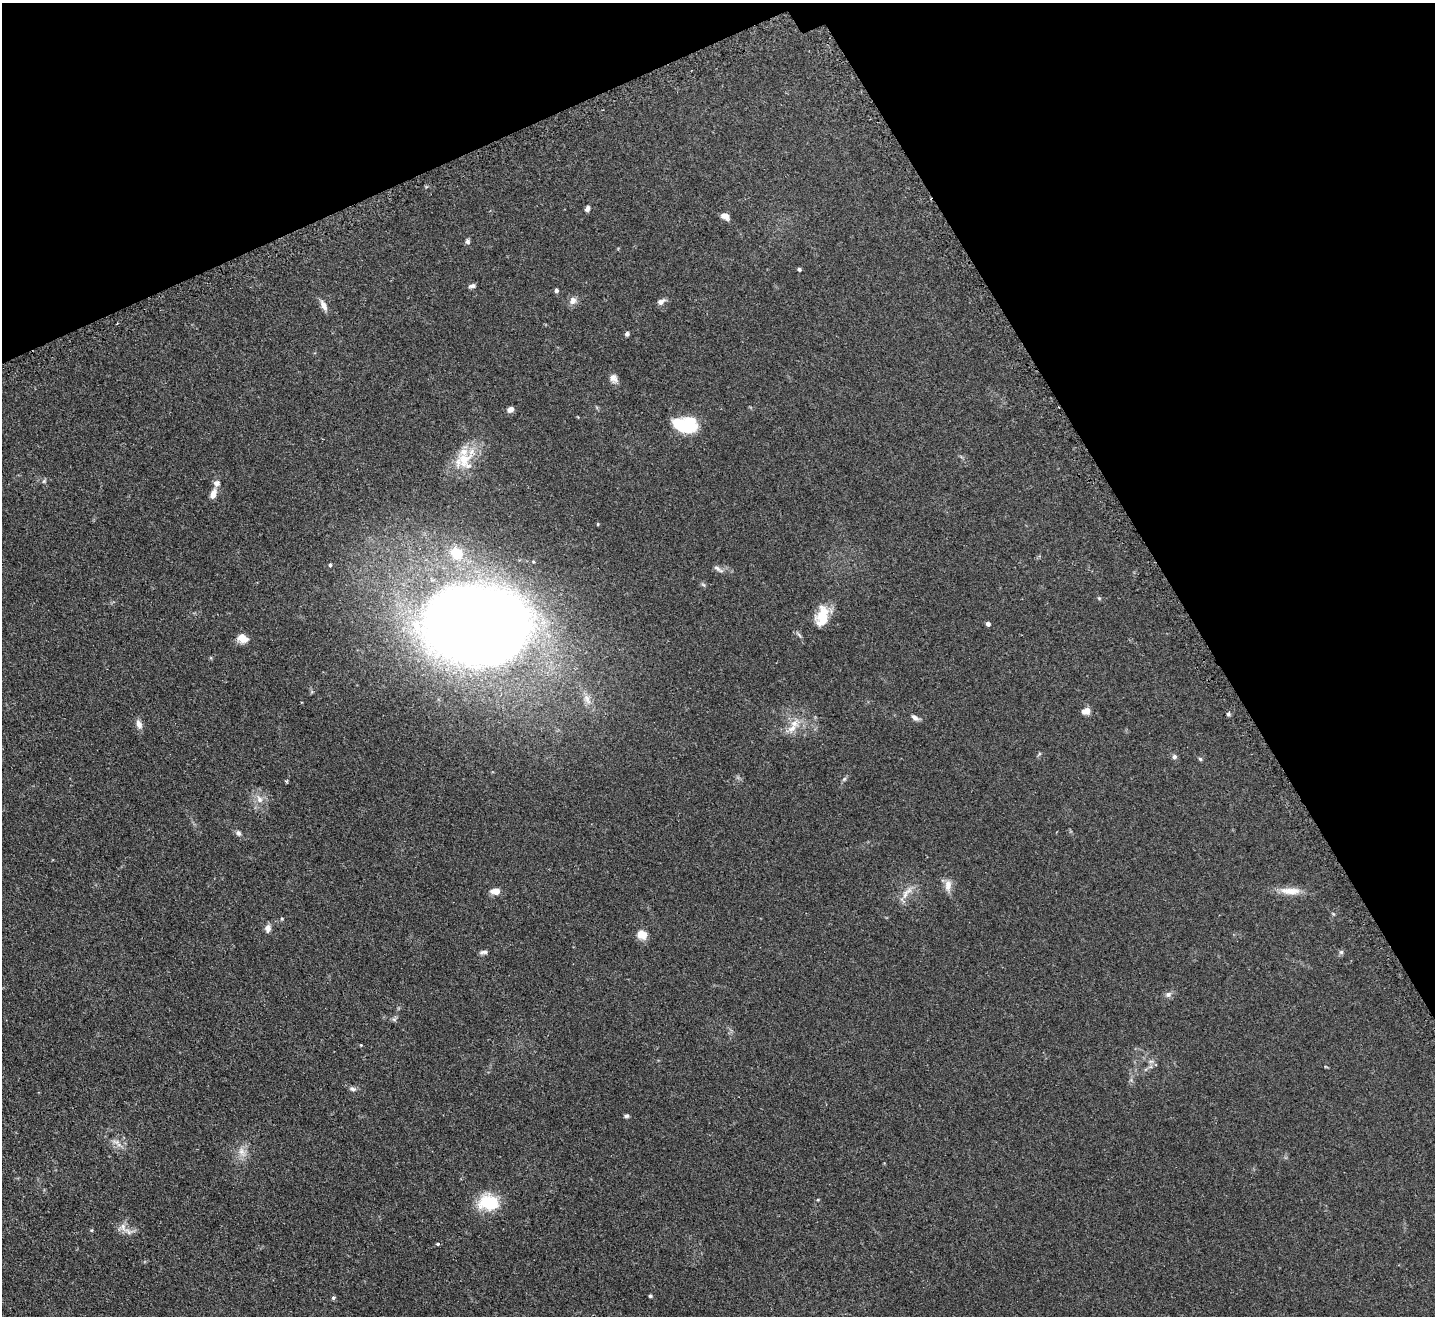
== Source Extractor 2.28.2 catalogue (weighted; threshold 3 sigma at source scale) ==
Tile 3 of 4 x 4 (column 3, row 1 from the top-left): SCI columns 2901-4333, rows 4142-5455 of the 5799 x 5790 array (HDU 1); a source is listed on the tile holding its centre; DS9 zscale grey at full resolution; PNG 1437 x 1318 px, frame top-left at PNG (2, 3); no overlay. Shown black and unused: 24% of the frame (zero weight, under 2 of 3 exposures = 4% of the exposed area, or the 3 px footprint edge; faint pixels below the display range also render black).
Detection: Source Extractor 2.28.2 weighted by HDU 2 'WHT'; one run over the whole footprint, this tile lists its part. Background 0.11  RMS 0.0074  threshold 0.0335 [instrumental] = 3 sigma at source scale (4.5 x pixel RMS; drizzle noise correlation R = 1.50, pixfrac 1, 0.05/0.05 arcsec/px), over >= 5 px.
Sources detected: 65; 2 inside a brighter listed object's ellipse — not listed separately; the other 63 listed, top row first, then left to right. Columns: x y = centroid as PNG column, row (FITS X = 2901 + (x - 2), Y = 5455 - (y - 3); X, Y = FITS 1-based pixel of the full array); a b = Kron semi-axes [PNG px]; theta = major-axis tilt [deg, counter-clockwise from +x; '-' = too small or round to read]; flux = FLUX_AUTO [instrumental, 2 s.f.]
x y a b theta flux
587 209 7 5 66 2.2
725 216 9 6 -29 4.5
467 241 6 5 - 2
799 269 4 3 - 1.2
472 286 9 5 12 2
556 290 4 4 - 1.8
573 301 11 9 55 3.9
661 302 10 6 29 3
324 305 15 6 -66 4.4
627 334 5 4 - 1.7
613 378 11 8 -55 3.9
510 409 6 5 - 4.2
685 425 23 14 -7 35
464 460 34 22 33 24
44 481 6 6 - 1.2
213 494 11 6 69 5.2
598 524 4 4 - 0.72
457 553 12 10 -28 18
330 565 4 3 - 1.1
718 569 15 5 -31 2.7
703 585 7 4 -44 1.1
1099 598 5 5 - 0.86
822 617 25 14 78 18
988 624 5 4 - 2.1
475 625 59 44 -4 2400
243 638 12 9 -28 7.1
587 699 16 10 -68 6.8
1085 711 10 7 9 4.9
1228 714 5 5 - 1.2
915 717 9 5 -35 2.9
139 724 12 7 -73 4.1
792 728 19 9 41 8.3
1039 754 7 3 45 0.86
1174 757 7 6 - 1.8
1200 759 5 4 - 0.97
844 779 7 5 46 1.3
259 799 12 8 -62 5.1
238 833 8 7 - 2.1
948 885 16 8 89 5.9
495 891 9 6 -4 7
1290 891 30 9 -2 9.9
907 892 25 7 54 6.7
1333 914 6 4 -45 0.86
268 928 9 7 89 3.8
641 934 12 9 -35 7.7
483 952 10 4 10 2
1341 952 6 6 - 1.4
1168 994 9 7 28 2.5
394 1019 7 6 - 1.5
361 1045 4 3 - 0.57
1151 1061 7 4 0 1.6
1326 1067 6 3 -19 0.6
352 1089 10 6 -22 2.2
627 1116 6 5 - 1.3
117 1142 17 6 -12 4.2
242 1152 17 9 -67 6.6
818 1199 5 3 - 0.62
488 1202 26 19 -4 25
123 1227 15 11 28 6.1
91 1230 5 5 - 0.78
438 1244 4 4 - 1.2
650 1296 4 3 - 1.3
333 1298 5 4 - 1.3